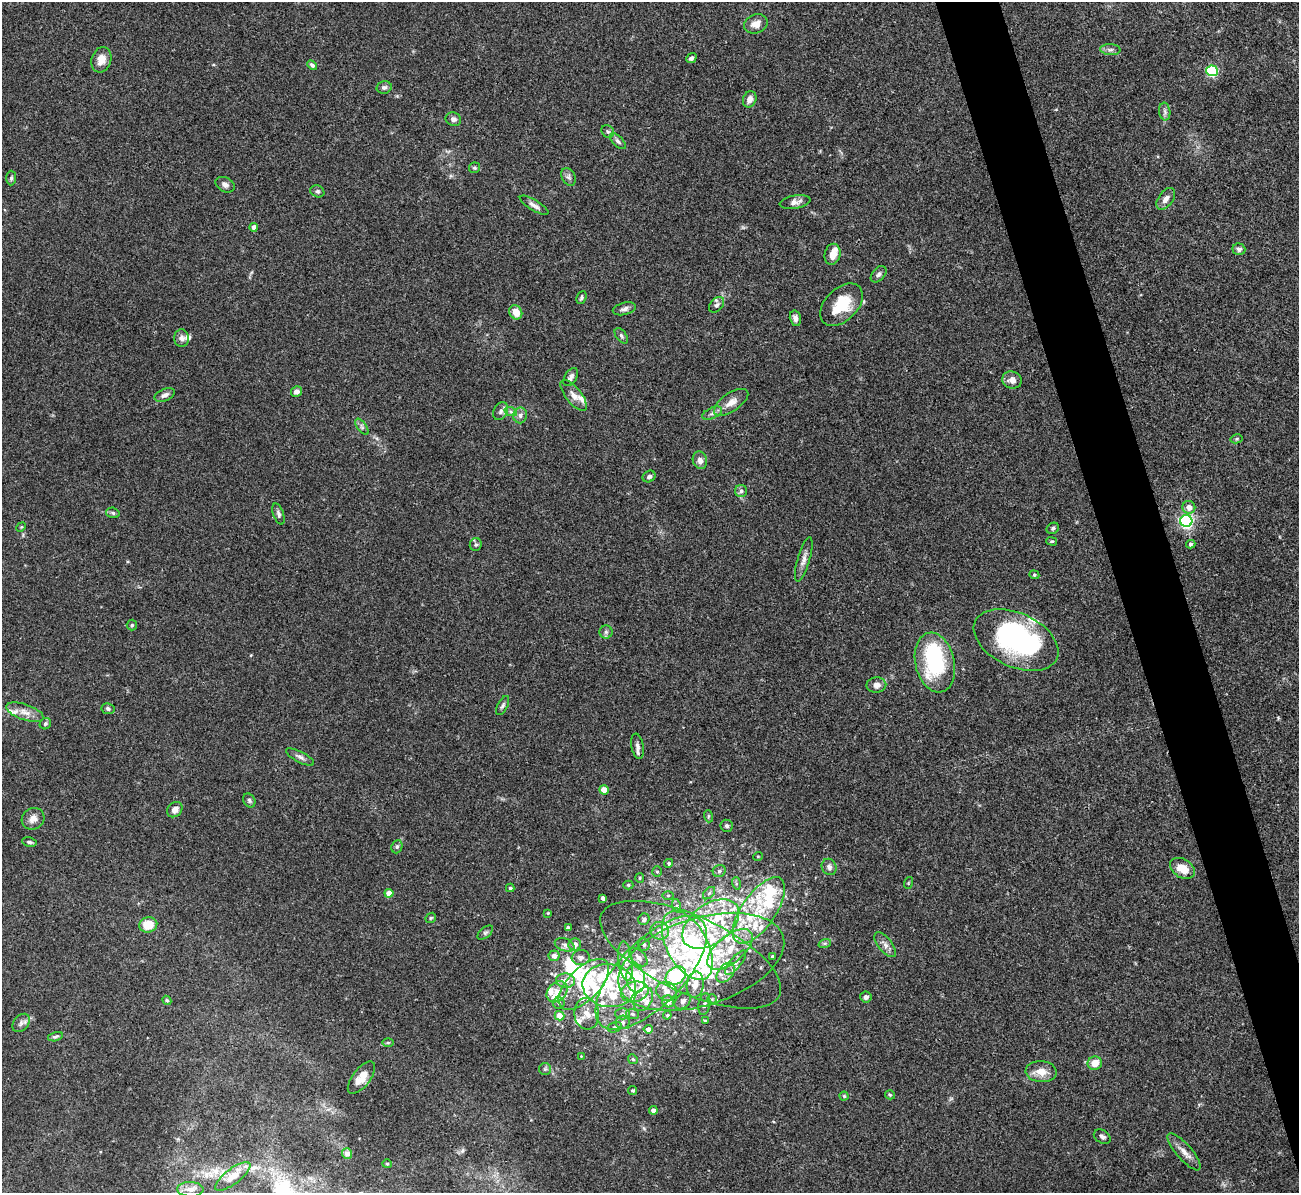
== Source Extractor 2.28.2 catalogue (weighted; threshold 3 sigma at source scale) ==
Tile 6 of 4 x 4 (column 2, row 2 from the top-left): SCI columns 1298-2594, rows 2527-3717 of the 5190 x 5175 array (HDU 1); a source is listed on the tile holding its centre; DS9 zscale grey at full resolution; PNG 1301 x 1195 px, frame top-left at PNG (2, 2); each listed source drawn as its Kron ellipse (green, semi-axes under 4 px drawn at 4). Shown black and unused: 4% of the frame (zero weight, under 3 of 4 exposures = <1% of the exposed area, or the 3 px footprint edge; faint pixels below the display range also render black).
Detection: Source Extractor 2.28.2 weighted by HDU 2 'WHT'; one run over the whole footprint, this tile lists its part. Background 0.0745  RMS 0.0058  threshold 0.0262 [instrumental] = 3 sigma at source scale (4.5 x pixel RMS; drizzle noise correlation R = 1.50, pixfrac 1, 0.05/0.05 arcsec/px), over >= 5 px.
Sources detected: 221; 6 inside a brighter object's white glare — neither listed nor drawn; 51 inside a brighter listed object's ellipse — not listed separately; the other 164 listed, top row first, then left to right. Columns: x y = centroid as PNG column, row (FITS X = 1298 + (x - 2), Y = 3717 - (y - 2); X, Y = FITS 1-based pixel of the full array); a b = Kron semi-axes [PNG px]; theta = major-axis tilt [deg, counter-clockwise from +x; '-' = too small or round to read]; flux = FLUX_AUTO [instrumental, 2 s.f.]
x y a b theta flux
756 24 12 9 22 4.9
1110 50 10 5 -3 1.8
691 58 5 4 - 1.5
101 60 13 9 72 5.6
312 65 5 4 - 1.4
1212 71 5 5 - 63
384 87 7 6 - 1.6
750 99 8 6 68 3.5
1165 112 9 5 -83 1.6
453 119 8 6 -18 2
608 131 7 5 -42 1.3
618 141 10 5 -45 1.8
475 168 6 5 - 0.92
569 177 9 6 -64 1.9
11 178 7 5 89 1.2
225 185 10 7 -28 2.2
317 191 7 5 -22 1.3
1166 199 12 7 54 3.6
795 202 15 6 9 2.9
534 205 16 5 -31 2.8
254 227 4 4 - 4.2
1239 249 6 6 - 1.7
832 254 10 8 76 5.2
879 274 9 6 49 1.7
582 297 7 4 67 0.99
717 305 9 6 48 1.8
842 305 25 16 45 18
624 309 12 6 13 2.2
516 312 7 6 - 6.6
795 318 8 5 -77 2.9
621 336 9 5 -53 1.4
182 338 9 7 89 2.3
571 377 10 6 57 2.3
1012 380 10 8 -16 4
296 392 5 5 - 2.7
165 395 11 6 21 2.5
574 395 19 7 -52 3.9
731 402 20 9 34 5.7
501 411 9 7 60 2.1
511 412 6 4 -19 1.1
712 413 10 5 25 1.9
520 415 8 7 - 2.1
362 427 9 4 -55 1.5
1236 439 6 4 13 0.79
700 460 9 7 -73 3.2
649 476 7 5 34 1.5
741 491 6 6 - 1.6
1189 507 6 6 - 4.4
113 513 7 5 -16 1.2
278 514 11 5 -70 1.6
1186 521 6 6 - 130
21 527 5 4 - 0.63
1053 528 6 5 - 1.1
1052 541 5 4 - 0.72
1191 544 5 4 - 1.1
476 545 6 6 - 1.2
804 559 23 6 74 3.6
1034 575 5 4 - 0.73
132 625 5 5 - 0.84
606 632 6 6 - 1.4
1016 640 45 27 -25 110
935 663 30 19 -77 52
876 685 10 7 2 3.3
503 706 10 5 62 1.4
108 709 6 5 - 1.2
25 712 19 8 -19 5.5
45 724 6 5 - 1.2
637 746 13 6 -80 2.6
300 757 15 5 -28 2.3
604 790 4 4 - 8.6
249 800 7 5 -60 1.2
175 810 8 7 - 3.6
708 816 6 4 -73 0.75
33 819 12 10 34 3.9
727 826 6 6 - 1.3
29 842 7 4 -11 1.1
397 847 7 5 69 1.1
758 856 5 3 - 0.48
669 863 4 4 - 0.93
829 867 8 7 - 2.4
1182 868 13 9 -30 8.9
657 871 5 4 - 0.78
719 871 6 6 - 1.7
640 878 5 4 - 0.65
736 883 6 4 -74 0.92
908 883 6 3 72 0.55
628 885 5 4 - 0.94
510 888 4 3 - 1.1
389 893 4 4 - 6.1
709 893 7 4 45 1.3
668 895 6 4 1 0.82
603 898 4 4 - 2.3
677 906 7 4 -72 1.2
759 910 38 17 55 29
548 913 4 4 - 0.52
431 918 6 4 44 0.83
644 919 6 5 - 1.5
711 924 32 20 37 36
148 925 9 7 15 11
568 927 4 3 - 1.3
660 931 9 8 - 4.9
485 932 9 5 40 1.2
825 943 6 4 18 0.94
575 944 6 6 - 3.6
565 945 10 6 -21 2.3
644 945 6 5 - 1.3
687 945 38 20 -61 50
885 945 15 7 -51 3.3
730 949 27 13 40 18
691 955 98 38 -25 100
554 956 5 5 - 3.2
773 956 3 3 - 0.99
638 957 11 6 -45 3.3
581 958 9 7 7 2.4
626 961 20 7 -83 5.9
701 962 86 43 17 140
736 963 15 5 51 2.7
726 972 11 7 51 3.7
651 973 72 32 46 91
676 976 11 8 35 63
636 979 14 9 -81 10
566 981 9 7 -5 5.4
584 984 32 16 45 30
695 985 13 8 81 5.9
609 986 26 21 -8 24
667 991 10 9 - 4.4
557 992 12 9 47 5.8
635 992 14 10 13 11
866 997 5 5 - 1.7
643 999 12 8 63 4.8
712 999 5 4 - 0.82
167 1000 5 4 - 0.91
668 1001 6 6 - 4.3
683 1001 9 6 45 2.3
559 1003 6 5 - 1.4
704 1004 11 5 80 1.9
587 1014 15 12 -82 7.2
623 1014 7 5 -1 1.5
632 1014 6 5 - 1.2
667 1015 4 4 - 0.69
560 1016 5 4 - 7.4
705 1021 4 3 - 0.7
623 1022 7 6 - 1.7
21 1023 10 7 51 2.3
615 1027 7 5 15 1.2
648 1029 4 4 - 3
55 1037 7 4 16 1.2
388 1043 6 4 1 0.78
581 1056 2 2 - 0.36
633 1059 5 4 - 0.89
1095 1063 7 6 - 6.8
545 1069 6 6 - 1.2
1041 1072 15 10 -4 6.7
361 1078 19 8 53 7.4
633 1090 4 4 - 0.94
890 1095 5 4 - 0.73
844 1096 4 4 - 0.68
653 1110 4 4 - 2.7
1102 1137 9 6 -30 1.6
1184 1152 23 7 -49 5.1
347 1153 5 5 - 3.6
387 1164 5 4 - 0.65
233 1176 21 7 37 4.7
190 1189 13 7 -1 2.8